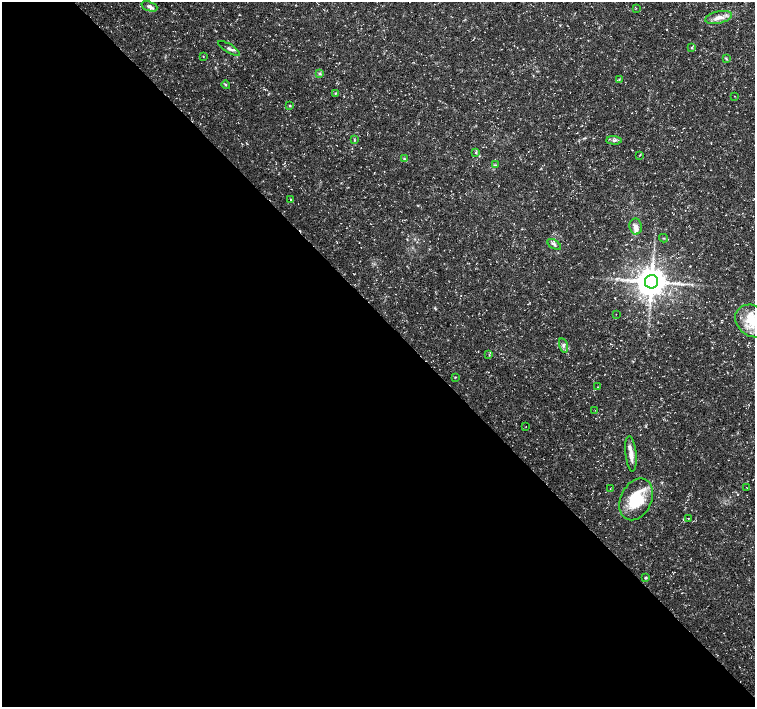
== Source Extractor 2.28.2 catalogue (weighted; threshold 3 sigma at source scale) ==
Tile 9 of 4 x 4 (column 1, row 3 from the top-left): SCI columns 1-1505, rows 1558-2966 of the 6024 x 5999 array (HDU 1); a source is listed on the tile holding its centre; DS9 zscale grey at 2 x 2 block average (1 PNG px = mean of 2 x 2 image px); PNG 757 x 709 px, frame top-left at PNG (2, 2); each listed source drawn as its Kron ellipse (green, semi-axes under 4 px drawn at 4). Shown black and unused: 55% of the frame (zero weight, under 3 of 5 exposures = <1% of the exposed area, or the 3 px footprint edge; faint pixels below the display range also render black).
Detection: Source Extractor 2.28.2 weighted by HDU 2 'WHT'; one run over the whole footprint, this tile lists its part. Background 0.0235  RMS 0.0023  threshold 0.0105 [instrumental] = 3 sigma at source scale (4.5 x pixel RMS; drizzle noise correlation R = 1.50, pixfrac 1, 0.0396/0.0396 arcsec/px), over >= 5 px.
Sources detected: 41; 3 inside a brighter listed object's ellipse — not listed separately; the other 38 listed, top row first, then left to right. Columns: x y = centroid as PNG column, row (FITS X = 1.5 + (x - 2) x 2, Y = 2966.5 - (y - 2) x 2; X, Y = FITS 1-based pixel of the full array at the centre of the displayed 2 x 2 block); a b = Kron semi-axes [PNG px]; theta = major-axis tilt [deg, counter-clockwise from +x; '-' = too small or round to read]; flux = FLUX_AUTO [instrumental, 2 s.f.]
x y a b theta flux
149 6 8 5 -21 1.8
636 8 2 2 - 0.32
718 17 13 6 12 4.1
229 48 12 3 -31 1.6
692 48 3 2 - 0.56
203 57 3 2 - 0.25
726 59 4 2 - 0.53
320 74 4 3 - 0.67
619 79 3 2 - 0.32
226 85 4 2 - 0.5
335 93 3 2 - 0.45
734 96 2 2 - 0.24
290 106 3 3 - 0.44
354 140 3 2 - 0.44
614 140 8 4 -4 1.3
476 153 3 3 - 0.53
640 155 3 2 - 0.35
404 159 4 4 - 0.79
495 165 3 2 - 0.43
290 199 3 2 - 0.28
636 227 8 6 -80 2.5
663 238 4 2 - 0.38
554 244 8 3 -33 1.2
652 282 7 6 - 1000
616 314 2 2 - 0.16
752 321 18 15 -39 16
563 346 7 3 -75 1.2
489 355 3 2 - 0.46
455 377 3 2 - 0.33
598 387 2 2 - 0.17
595 410 2 2 - 0.19
526 426 2 2 - 0.16
631 454 18 5 -84 4.2
747 487 3 2 - 0.23
610 489 2 2 - 0.26
636 499 22 15 64 22
688 519 2 2 - 0.3
646 578 2 2 - 0.87
Isophote crosses this tile's border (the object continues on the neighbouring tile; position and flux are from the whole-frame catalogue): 1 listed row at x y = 752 321
Diffuse or blended objects may show on this block-average render without a row.